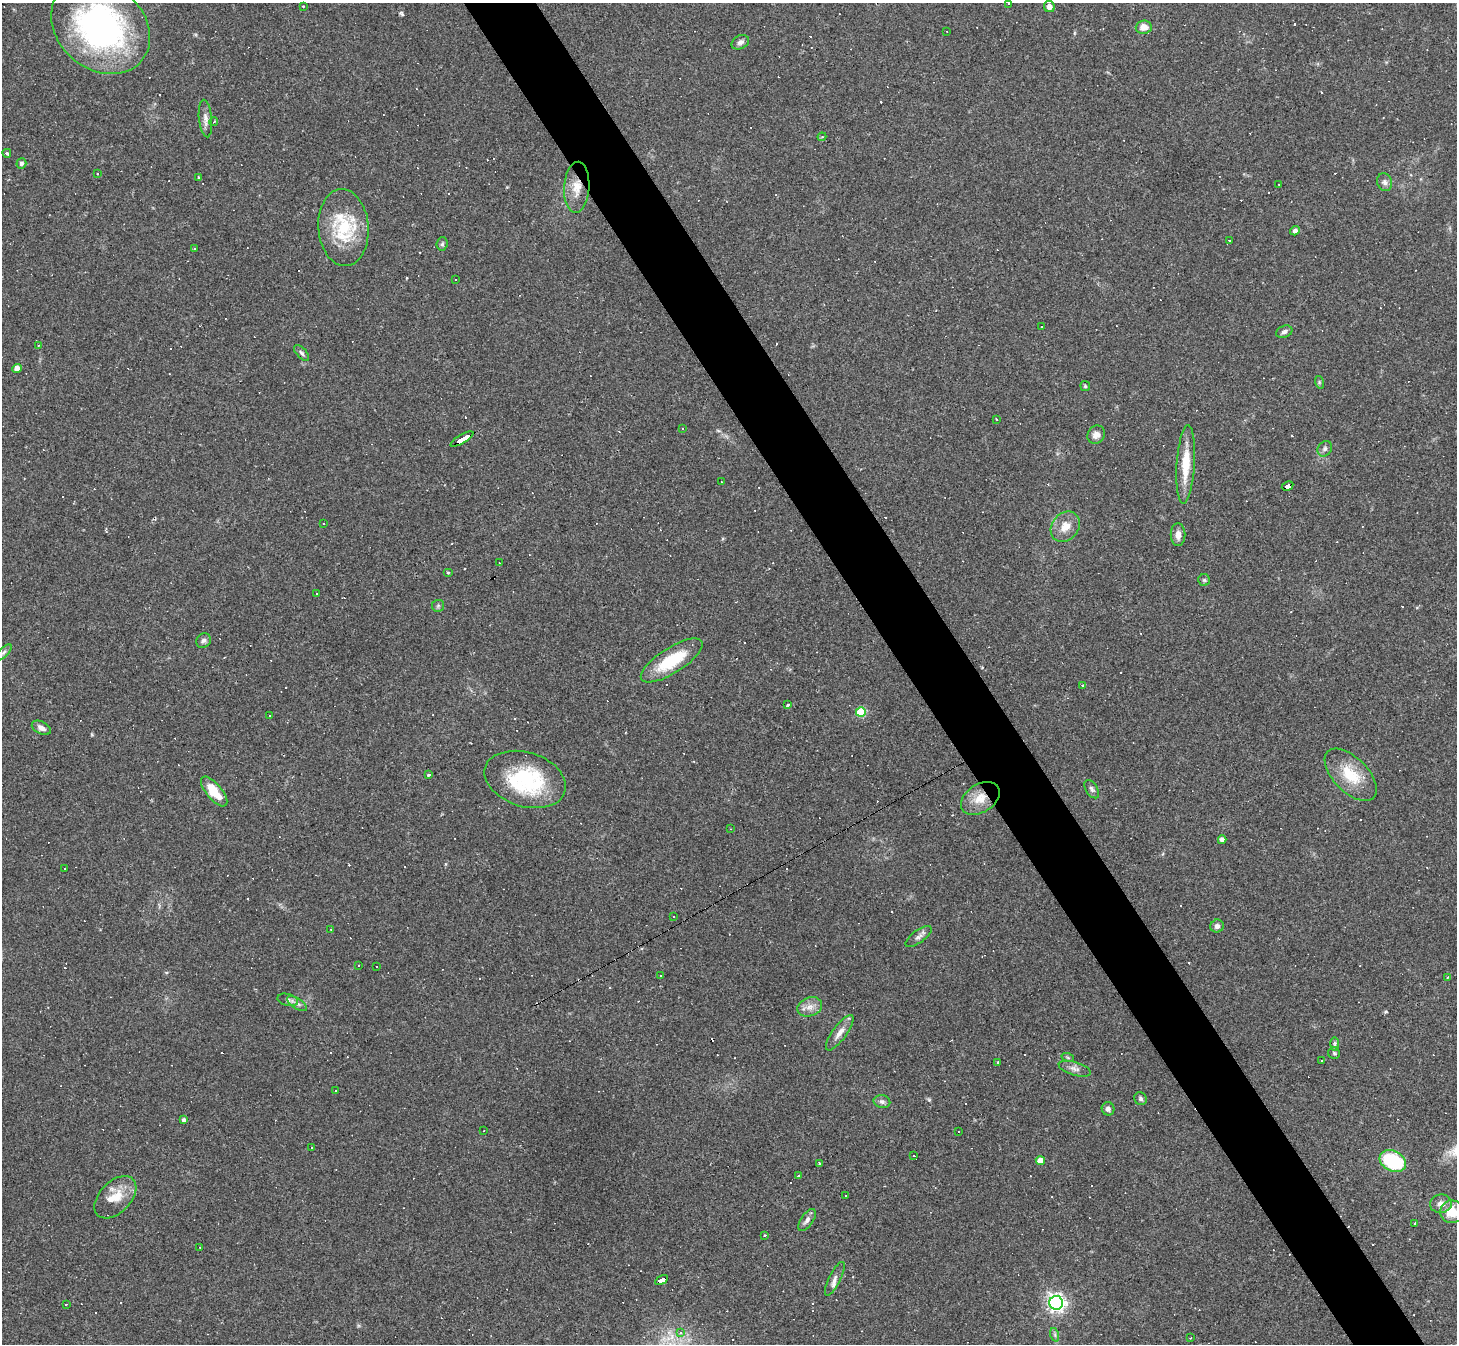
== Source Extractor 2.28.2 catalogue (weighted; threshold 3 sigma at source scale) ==
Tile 6 of 4 x 4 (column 2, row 2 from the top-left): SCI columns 1455-2909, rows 2974-4315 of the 5818 x 5809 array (HDU 1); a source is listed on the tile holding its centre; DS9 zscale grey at full resolution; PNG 1459 x 1346 px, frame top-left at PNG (2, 3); each listed source drawn as its Kron ellipse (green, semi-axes under 4 px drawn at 4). Shown black and unused: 5% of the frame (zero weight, under 2 of 3 exposures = <1% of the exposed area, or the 3 px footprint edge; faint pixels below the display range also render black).
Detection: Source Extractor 2.28.2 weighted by HDU 2 'WHT'; one run over the whole footprint, this tile lists its part. Background 0.0487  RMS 0.0051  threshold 0.0227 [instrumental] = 3 sigma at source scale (4.5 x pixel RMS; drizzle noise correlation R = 1.50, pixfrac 1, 0.05/0.05 arcsec/px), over >= 5 px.
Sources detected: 193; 82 cosmic-ray / hot-pixel residue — neither listed nor drawn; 2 inside a brighter listed object's ellipse — not listed separately; the other 109 listed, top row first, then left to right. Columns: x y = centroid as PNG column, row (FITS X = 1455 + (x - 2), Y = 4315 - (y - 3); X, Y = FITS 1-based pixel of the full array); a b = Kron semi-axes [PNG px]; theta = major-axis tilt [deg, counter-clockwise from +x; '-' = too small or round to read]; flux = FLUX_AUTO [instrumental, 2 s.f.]
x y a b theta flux
1009 3 3 2 - 0.65
303 6 3 2 - 0.9
1049 6 6 5 - 3
101 27 53 42 -39 130
1144 27 8 7 - 4.8
947 31 3 2 - 0.49
740 42 9 6 28 1.8
205 119 19 6 -84 3
214 122 4 3 - 0.69
822 137 4 4 - 0.62
7 153 4 3 - 0.87
21 163 5 5 - 1.5
97 174 3 2 - 0.33
199 177 3 3 - 1.4
1385 182 9 7 -72 1.8
1279 184 3 2 - 0.36
577 187 25 12 86 8.9
343 228 38 25 -86 30
1295 231 5 4 - 1.4
1229 241 3 3 - 8.7
442 244 6 5 - 0.95
195 249 3 2 - 0.44
455 280 2 2 - 0.49
1042 327 2 2 - 0.45
1284 332 8 6 22 1.5
38 345 3 2 - 0.56
302 353 10 5 -48 1.3
17 369 4 4 - 3.9
1319 382 6 4 -73 0.64
1085 386 5 5 - 0.63
997 419 3 2 - 0.59
683 429 3 3 - 3.7
1096 435 9 8 - 3.1
462 439 13 3 30 84
1325 449 8 6 55 1.5
1186 464 39 9 86 13
721 482 3 2 - 0.35
1288 486 6 4 28 39
323 524 3 2 - 0.49
1065 527 16 13 50 6.7
1178 535 11 7 -90 3.4
500 563 3 2 - 0.28
448 573 5 3 - 0.54
1204 580 6 6 - 0.86
316 594 2 2 - 0.43
438 606 6 6 - 0.9
204 641 8 7 - 1.5
4 652 10 4 45 1.3
672 660 35 12 32 22
1082 686 3 3 - 1.7
788 705 3 3 - 0.92
861 712 5 5 - 25
269 715 3 2 - 0.35
41 728 10 6 -27 2.5
429 775 4 3 - 1.6
1351 775 32 17 -45 16
525 779 42 27 -17 44
1092 789 10 6 -59 1.4
214 792 18 7 -50 11
980 798 21 14 33 9.2
731 829 3 2 - 0.31
1222 840 4 4 - 2.5
65 869 2 2 - 0.36
674 917 3 2 - 0.36
1217 926 7 6 - 1.8
331 929 3 2 - 0.35
918 937 15 6 37 2.2
358 965 2 2 - 0.32
377 966 3 2 - 0.36
661 975 3 2 - 0.7
1447 977 3 2 - 0.76
288 1000 10 6 -15 1.7
297 1003 11 5 -33 2
810 1007 13 9 18 3.9
840 1033 21 7 54 4.1
1335 1044 7 4 90 1.1
1334 1053 6 6 - 0.83
1068 1058 6 4 -20 0.75
1321 1060 3 3 - 2.5
998 1063 4 3 - 4.2
1075 1069 16 6 -17 2.6
336 1091 3 3 - 1.6
1140 1099 7 6 - 1.2
882 1102 8 6 -12 1.6
1108 1109 7 6 - 1.8
184 1120 4 3 - 1.4
483 1131 2 2 - 0.33
958 1132 2 2 - 0.44
312 1148 3 2 - 0.46
914 1156 3 3 - 13
1040 1160 4 4 - 4.7
1393 1161 14 10 -27 37
820 1163 3 2 - 0.62
799 1176 3 3 - 0.94
845 1195 3 2 - 0.58
115 1197 25 15 46 10
1441 1204 11 9 8 3.5
1452 1212 11 11 - 10
807 1220 12 6 55 2.1
1415 1223 3 3 - 1.5
765 1235 3 3 - 1.1
200 1247 2 2 - 0.36
835 1279 18 6 64 2.7
662 1280 7 4 29 49
1056 1303 7 7 - 210
66 1304 3 2 - 0.45
681 1332 3 3 - 3
1055 1335 7 4 -72 0.96
1191 1338 2 2 - 0.52
Overlapping masked pixels (flux is a lower limit): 5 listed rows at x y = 577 187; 462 439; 1288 486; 980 798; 662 1280
Isophote crosses this tile's border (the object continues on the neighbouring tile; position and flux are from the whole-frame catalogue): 3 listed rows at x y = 1009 3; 101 27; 1452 1212
Unlisted compact peaks at least as high as the median listed source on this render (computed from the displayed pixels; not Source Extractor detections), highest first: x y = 402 14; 929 1100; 1386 1012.